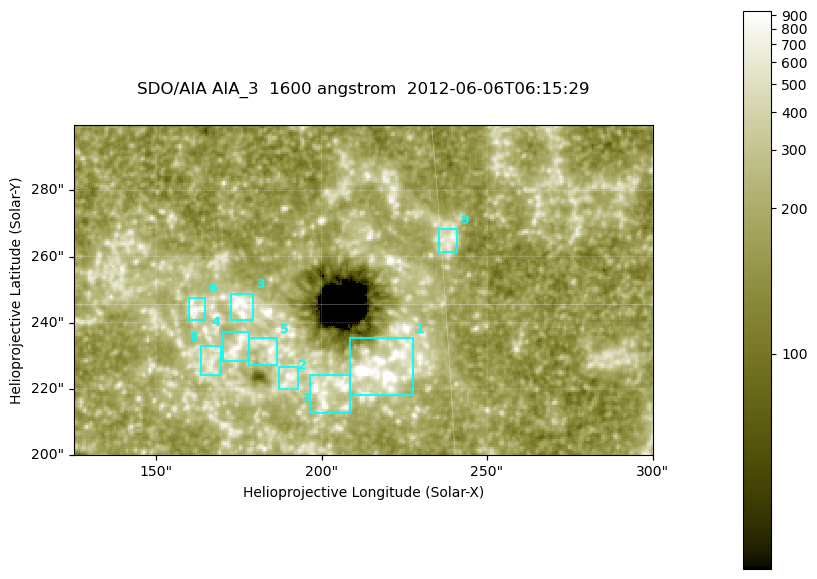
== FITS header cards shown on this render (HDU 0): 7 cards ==
TELESCOP= 'SDO/AIA '
INSTRUME= 'AIA_3   '
WAVELNTH=                 1600
WAVEUNIT= 'angstrom'
DATE-OBS= '2012-06-06T06:15:29.12'
CTYPE1  = 'HPLN-TAN'
CTYPE2  = 'HPLT-TAN'

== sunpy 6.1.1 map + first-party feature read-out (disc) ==
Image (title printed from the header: SDO/AIA AIA_3  1600 angstrom  2012-06-06T06:15:29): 287 x 164 px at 0.609 arcsec/px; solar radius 946 arcsec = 1552 px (partial field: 0.6% of the solar disc is inside the frame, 100% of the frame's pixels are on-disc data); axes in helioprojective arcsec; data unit not stated in the header (colour bar unlabelled)
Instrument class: DISC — disc imager (sunpy class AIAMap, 1600 A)
Bright regions (active regions / flare kernels): reference = the on-disc median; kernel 3 px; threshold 5 sigma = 329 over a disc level ~181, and >= 1.15x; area >= 47 px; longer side >= 3 px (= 1.8 arcsec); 9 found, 9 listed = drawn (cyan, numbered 1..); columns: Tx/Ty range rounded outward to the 2 arcsec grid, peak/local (2 s.f.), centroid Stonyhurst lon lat
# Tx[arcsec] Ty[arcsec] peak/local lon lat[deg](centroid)
1 208..228 218..236 20 +14 +14
2 196..210 212..226 5.1 +13 +13
3 172..180 240..250 6 +11 +15
4 170..178 228..238 4.5 +11 +14
5 178..188 226..236 5.2 +12 +14
6 160..166 240..248 5 +10 +15
7 186..194 220..228 5 +12 +14
8 162..170 224..234 3.8 +10 +14
9 234..242 260..268 4.1 +15 +16